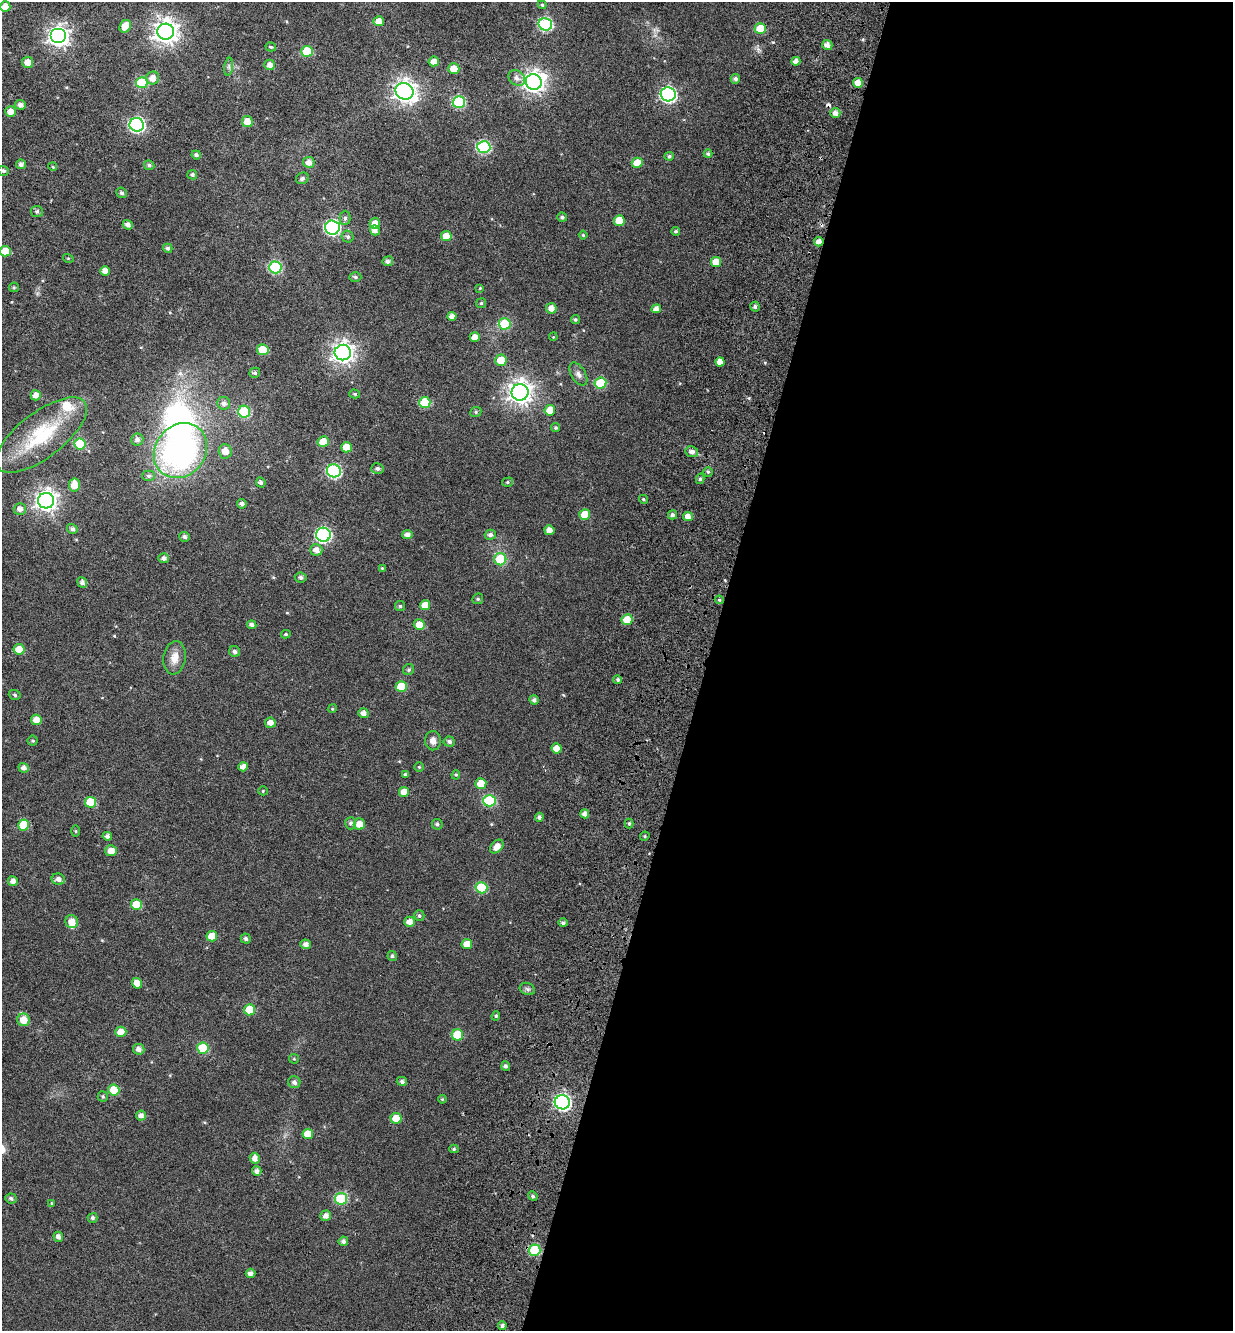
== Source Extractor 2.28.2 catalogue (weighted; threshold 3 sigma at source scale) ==
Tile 12 of 4 x 4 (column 4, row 3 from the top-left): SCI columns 4158-5388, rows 1485-2813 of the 5792 x 5631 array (HDU 1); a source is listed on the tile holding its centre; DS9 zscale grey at full resolution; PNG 1235 x 1333 px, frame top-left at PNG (2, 2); each listed source drawn as its Kron ellipse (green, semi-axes under 4 px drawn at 4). Shown black and unused: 43% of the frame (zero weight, under 4 of 7 exposures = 11% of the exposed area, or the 3 px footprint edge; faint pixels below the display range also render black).
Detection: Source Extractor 2.28.2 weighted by HDU 2 'WHT'; one run over the whole footprint, this tile lists its part. Background 0.0106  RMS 0.0051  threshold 0.0209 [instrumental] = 3 sigma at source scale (4.09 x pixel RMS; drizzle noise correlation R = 1.36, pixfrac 0.8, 0.0396/0.0396 arcsec/px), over >= 5 px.
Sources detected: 225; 2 inside a brighter object's white glare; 1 cosmic-ray / hot-pixel residue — neither listed nor drawn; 2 inside a brighter listed object's ellipse — not listed separately; the other 220 listed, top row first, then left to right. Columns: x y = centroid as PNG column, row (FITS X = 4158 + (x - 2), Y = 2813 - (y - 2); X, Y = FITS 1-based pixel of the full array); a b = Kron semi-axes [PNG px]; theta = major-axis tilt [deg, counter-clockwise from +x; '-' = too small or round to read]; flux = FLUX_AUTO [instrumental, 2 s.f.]
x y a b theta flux
542 5 4 4 - 0.55
5 7 5 5 - 4.5
379 21 5 5 - 3.5
545 24 7 6 - 53
125 26 7 5 57 5.5
760 29 5 5 - 12
166 32 8 8 - 360
58 36 8 7 - 240
827 45 5 5 - 2.7
271 47 5 4 - 0.68
307 51 5 5 - 17
434 61 5 5 - 3.5
796 61 4 4 - 2.6
27 62 5 5 - 3.4
270 65 5 5 - 2.7
229 67 9 4 82 1.1
454 69 5 5 - 5.6
153 78 6 6 - 3.4
517 78 9 7 -38 2
735 79 5 5 - 1.3
534 82 8 7 - 260
142 83 6 5 - 24
858 83 5 5 - 4.5
404 91 9 8 - 300
668 94 7 7 - 94
459 102 6 5 - 31
20 105 5 5 - 1.9
10 112 5 5 - 3.8
835 113 5 5 - 2.3
247 122 6 5 - 4.8
137 125 7 7 - 87
484 147 6 6 - 48
708 154 4 4 - 0.95
196 155 4 4 - 1.3
669 156 4 4 - 0.95
309 162 6 5 - 2.8
637 163 5 5 - 6.4
21 164 5 4 - 1.6
149 165 5 4 - 0.97
53 167 4 3 - 0.42
3 171 5 4 - 1.1
192 175 5 4 - 1
302 178 6 5 - 1.1
122 193 5 5 - 0.9
37 211 6 5 - 1.1
562 217 5 4 - 1.1
345 218 7 5 89 1
619 221 5 5 - 9.1
375 223 5 5 - 4.1
128 225 5 4 - 2.1
332 227 7 7 - 80
375 230 5 5 - 2.3
676 231 4 4 - 0.64
583 235 4 4 - 0.54
446 236 5 5 - 6.2
348 237 6 5 - 1.1
819 242 5 5 - 2.7
168 248 5 4 - 1.1
5 251 5 5 - 7.1
68 258 5 3 - 0.41
388 261 5 5 - 1.4
716 262 5 5 - 6.6
275 267 6 6 - 39
105 271 5 5 - 2.9
355 277 6 4 -3 0.93
14 287 5 4 - 0.55
480 288 3 3 - 0.35
481 303 5 5 - 0.6
755 307 5 4 - 1.3
551 308 5 5 - 3.1
656 309 5 4 - 2.5
452 316 4 4 - 2.8
575 319 4 4 - 0.81
505 324 6 5 - 24
475 337 5 4 - 3.4
553 337 4 3 - 0.35
263 350 5 5 - 12
343 353 8 8 - 270
501 360 6 5 - 6.8
720 362 4 4 - 3.7
255 373 5 5 - 1
578 374 13 7 -59 2.2
600 383 6 5 - 16
520 392 8 8 - 350
355 394 5 4 - 0.63
36 395 5 5 - 2.9
425 402 5 5 - 18
224 403 6 6 - 1.6
550 410 5 5 - 7.6
244 412 6 6 - 26
476 412 6 5 - 0.7
556 428 5 4 - 0.64
41 435 54 22 37 33
137 439 6 6 - 1.7
323 442 5 5 - 7.4
80 444 5 5 - 20
346 447 5 5 - 6.5
180 451 29 25 51 120
225 451 7 6 - 3.8
692 452 6 5 - 1.9
377 469 6 5 - 1.2
334 471 7 6 - 63
708 472 5 5 - 0.83
149 476 7 5 0 0.93
700 479 5 4 - 0.97
261 482 5 4 - 1.1
508 482 5 4 - 0.69
74 485 6 5 - 6.3
643 499 5 4 - 0.66
46 501 8 8 - 250
242 504 5 4 - 1.5
20 509 6 6 - 2.3
585 514 5 5 - 7.7
673 515 4 4 - 1.1
688 516 5 4 - 3.2
72 529 5 5 - 1.4
549 530 5 5 - 2.7
323 535 7 7 - 75
407 535 5 5 - 2.1
490 535 5 5 - 1.6
184 537 5 5 - 1.2
316 550 6 5 - 2.5
164 558 5 5 - 1.5
500 559 6 6 - 15
382 568 4 3 - 0.34
301 577 6 5 - 1.3
82 583 5 5 - 1.7
478 599 6 5 - 0.65
719 600 4 4 - 0.62
425 605 5 5 - 5.7
400 606 5 5 - 0.71
627 620 5 5 - 7.3
252 625 5 4 - 1.5
419 625 5 5 - 5.8
286 634 5 4 - 0.61
19 649 6 5 - 5.3
235 652 5 5 - 1.3
174 658 17 11 81 4.9
409 670 5 5 - 0.78
618 680 4 4 - 0.85
401 686 5 5 - 11
15 695 6 4 -18 0.72
534 700 4 4 - 1.2
332 709 4 3 - 0.4
363 713 5 5 - 2.2
36 720 5 5 - 4.2
270 723 5 5 - 2.9
33 741 5 5 - 0.64
433 741 9 8 - 2.6
449 742 5 5 - 1.2
557 748 5 5 - 5.2
243 767 5 4 - 2.8
419 767 5 5 - 0.52
24 768 5 5 - 1.8
405 774 4 4 - 0.65
456 775 5 4 - 0.59
481 783 5 5 - 5.8
263 791 5 4 - 0.45
404 792 5 5 - 3.8
489 801 6 6 - 33
90 802 6 5 - 13
585 814 4 4 - 2
539 817 4 4 - 1.3
351 823 6 5 - 1.3
629 823 5 4 - 0.67
359 824 6 5 - 4.8
437 824 5 5 - 0.98
23 825 5 5 - 11
76 831 6 4 -89 0.43
107 836 4 4 - 1.7
645 836 5 4 - 0.53
497 846 8 5 46 3.6
111 851 6 5 - 4
58 879 6 5 - 1.8
13 881 5 5 - 2.5
481 888 6 5 - 20
136 905 5 5 - 9.5
419 916 5 5 - 0.92
72 922 6 6 - 4.1
409 922 5 5 - 2.8
563 923 4 4 - 1.1
212 936 5 5 - 5.1
246 939 5 5 - 1.1
306 944 5 5 - 2.1
467 944 5 5 - 4.8
392 956 5 4 - 0.81
137 983 5 5 - 4.4
527 989 8 6 -21 1.1
249 1010 5 5 - 11
496 1016 5 4 - 0.6
23 1020 6 6 - 5.5
121 1032 5 5 - 4.5
457 1035 6 5 - 17
203 1048 6 5 - 20
139 1049 6 5 - 2.2
294 1059 5 4 - 0.52
506 1066 4 4 - 1.1
402 1081 5 4 - 1.1
294 1082 6 6 - 1.6
114 1090 5 5 - 12
103 1096 5 5 - 0.72
442 1099 4 3 - 0.45
562 1102 7 7 - 110
141 1116 5 5 - 2
396 1118 5 5 - 6.1
308 1134 5 5 - 6.1
454 1149 4 4 - 0.63
255 1158 5 5 - 2.7
257 1171 5 4 - 1.8
533 1196 5 4 - 0.85
11 1198 6 5 - 1
341 1199 6 5 - 27
52 1203 4 3 - 0.44
326 1216 5 5 - 2.4
92 1218 5 5 - 1
58 1237 5 4 - 2.1
343 1241 5 5 - 1.5
534 1250 6 5 - 24
250 1273 5 4 - 1.9
502 1326 4 4 - 1.2
Overlapping masked pixels (flux is a lower limit): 1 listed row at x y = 819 242
Isophote crosses this tile's border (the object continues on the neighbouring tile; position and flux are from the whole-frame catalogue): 1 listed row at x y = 5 7